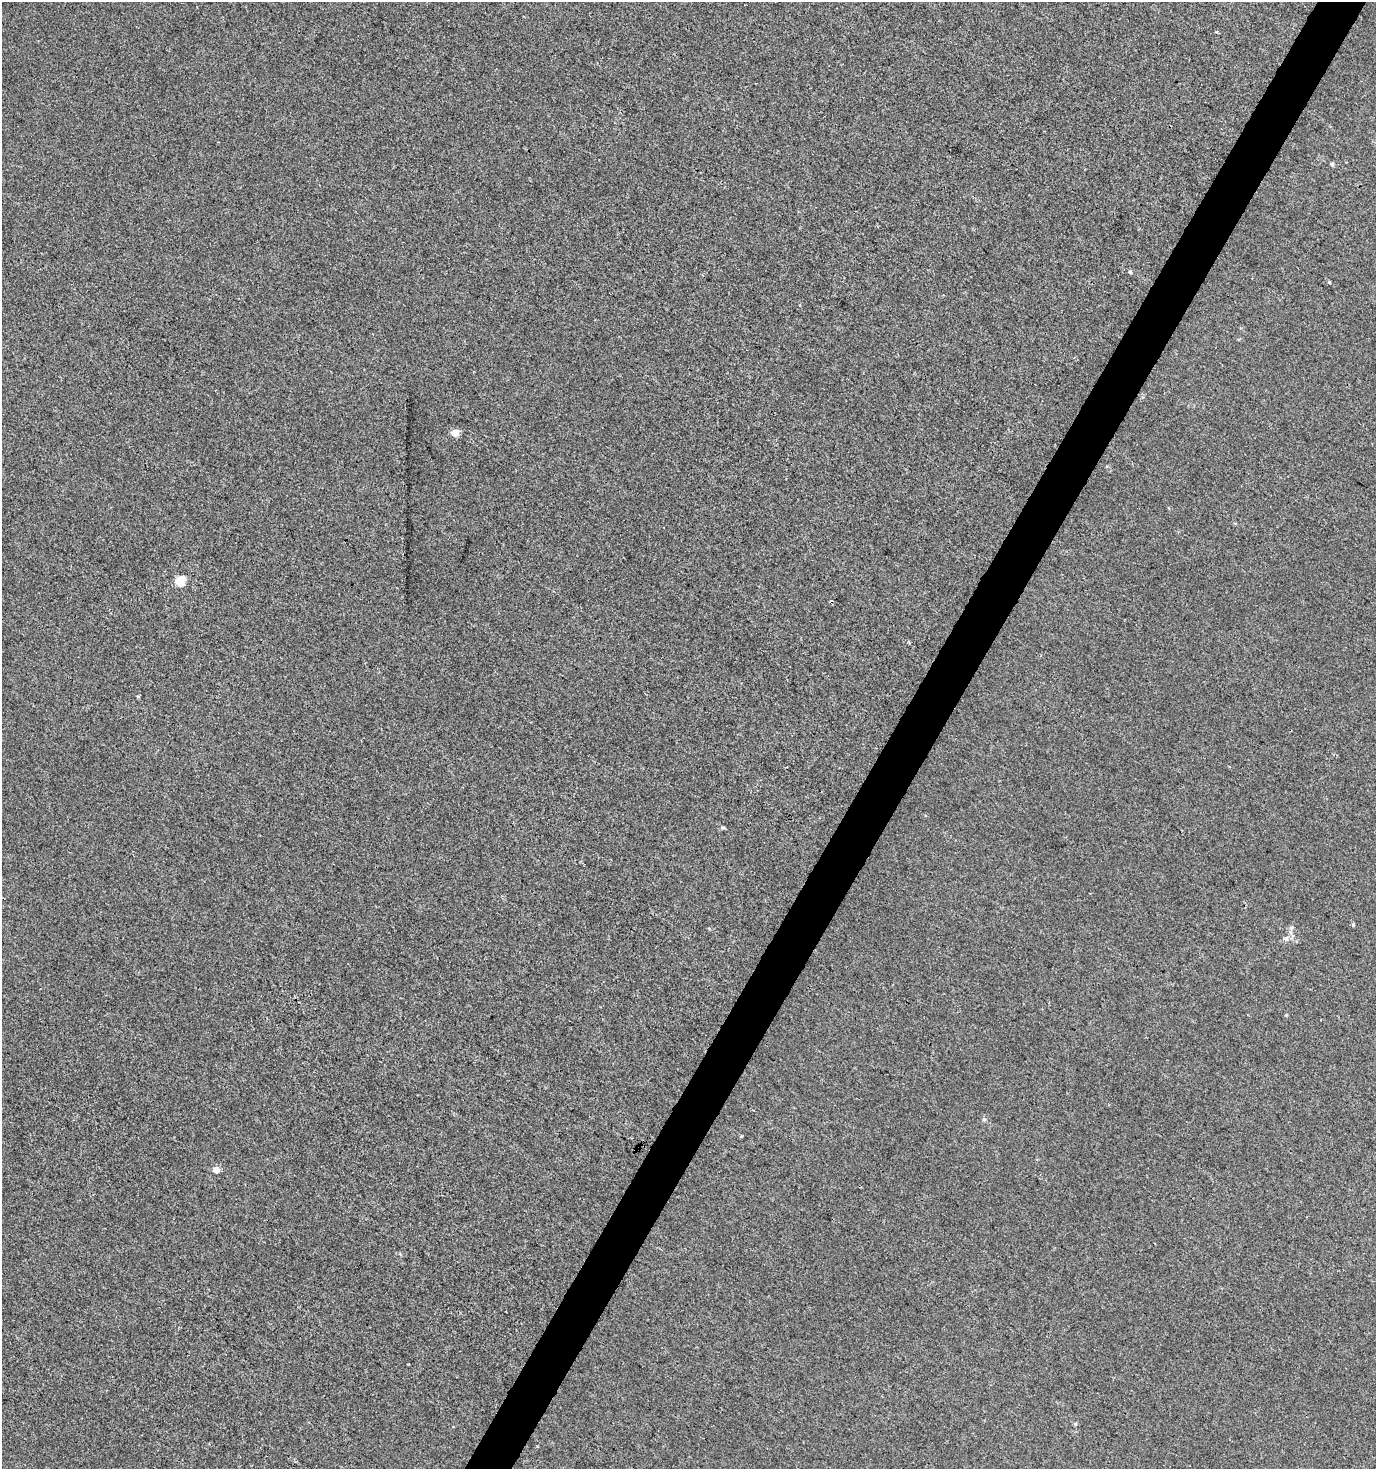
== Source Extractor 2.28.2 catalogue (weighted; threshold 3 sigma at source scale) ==
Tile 10 of 4 x 4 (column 2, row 3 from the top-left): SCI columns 1633-3006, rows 1469-2935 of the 5949 x 5877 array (HDU 1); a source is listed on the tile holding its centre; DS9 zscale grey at full resolution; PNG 1378 x 1471 px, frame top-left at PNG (2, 2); no overlay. Shown black and unused: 3% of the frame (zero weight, under 3 of 4 exposures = <1% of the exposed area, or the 3 px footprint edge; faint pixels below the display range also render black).
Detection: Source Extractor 2.28.2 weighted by HDU 2 'WHT'; one run over the whole footprint, this tile lists its part. Background 6.35e-04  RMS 0.0034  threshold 0.0155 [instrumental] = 3 sigma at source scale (4.5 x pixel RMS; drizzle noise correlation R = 1.50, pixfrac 1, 0.0396/0.0396 arcsec/px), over >= 5 px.
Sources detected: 10; all 10 listed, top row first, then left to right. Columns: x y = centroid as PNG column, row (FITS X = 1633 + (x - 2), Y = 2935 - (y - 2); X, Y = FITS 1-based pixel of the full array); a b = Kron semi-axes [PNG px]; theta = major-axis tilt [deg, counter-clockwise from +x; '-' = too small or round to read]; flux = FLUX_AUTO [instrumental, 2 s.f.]
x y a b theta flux
1332 164 5 5 - 0.49
1130 272 4 4 - 0.56
1329 282 5 3 - 0.33
455 433 6 6 - 3.8
180 580 6 5 - 13
137 696 4 4 - 0.42
723 827 6 4 0 0.46
1353 924 3 3 - 0.88
1286 938 8 5 6 0.93
216 1170 6 6 - 2.8